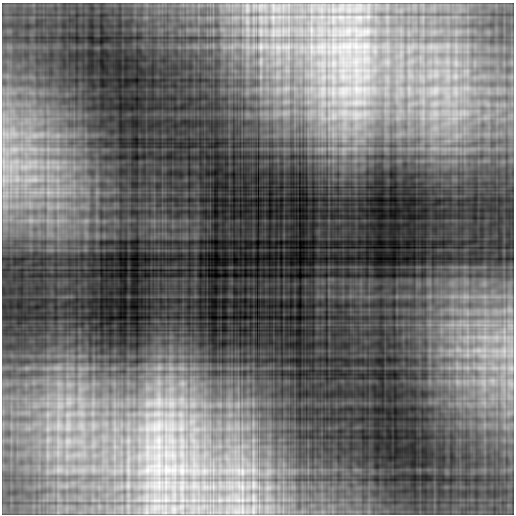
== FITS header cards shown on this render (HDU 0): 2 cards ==
NAXIS1  =                  512
NAXIS2  =                  512

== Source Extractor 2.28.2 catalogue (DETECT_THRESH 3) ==
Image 512 x 512 px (HDU 0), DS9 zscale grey, 1 PNG px = 1 image px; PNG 516 x 516 px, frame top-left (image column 1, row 512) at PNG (2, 3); no overlay
Background 0.773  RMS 0.045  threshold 0.136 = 3 sigma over >= 5 px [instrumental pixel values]
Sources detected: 7; all 7 listed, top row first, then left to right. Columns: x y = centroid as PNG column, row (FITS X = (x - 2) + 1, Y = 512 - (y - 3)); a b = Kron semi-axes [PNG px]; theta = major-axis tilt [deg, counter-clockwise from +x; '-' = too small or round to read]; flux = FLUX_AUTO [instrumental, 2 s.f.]
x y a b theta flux
435 90 10 4 77 10
86 221 9 6 20 13
478 350 9 7 0 19
58 368 13 5 -2 18
159 368 8 5 0 9.1
159 402 16 8 88 31
69 403 9 9 - 22